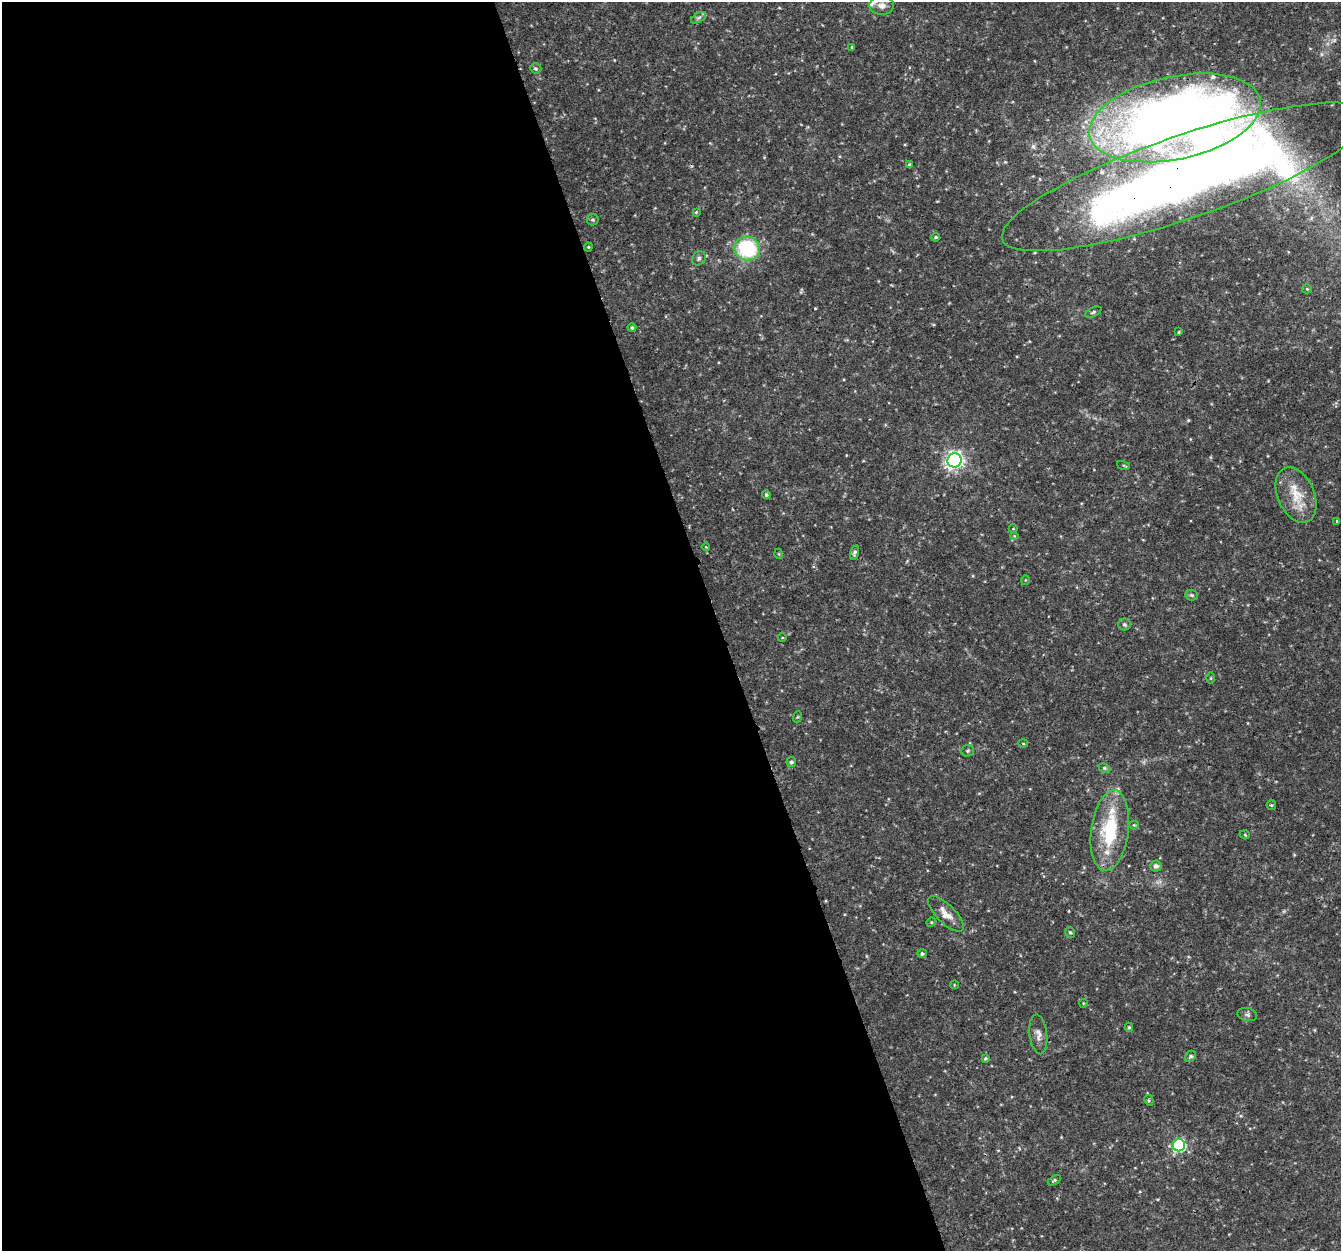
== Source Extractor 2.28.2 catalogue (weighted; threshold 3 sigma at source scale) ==
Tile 9 of 4 x 4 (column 1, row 3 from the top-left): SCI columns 5-1343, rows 1369-2617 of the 5362 x 5182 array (HDU 1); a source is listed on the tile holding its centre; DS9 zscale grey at full resolution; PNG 1343 x 1253 px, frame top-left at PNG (2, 2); each listed source drawn as its Kron ellipse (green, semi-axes under 4 px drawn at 4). Shown black and unused: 54% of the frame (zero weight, under 3 of 4 exposures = <1% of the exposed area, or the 3 px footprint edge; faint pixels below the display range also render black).
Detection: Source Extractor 2.28.2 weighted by HDU 2 'WHT'; one run over the whole footprint, this tile lists its part. Background 0.0314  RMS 0.0037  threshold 0.0167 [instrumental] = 3 sigma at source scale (4.5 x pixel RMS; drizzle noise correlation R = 1.50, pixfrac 1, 0.0396/0.0396 arcsec/px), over >= 5 px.
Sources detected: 62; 1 too faint to see at this stretch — neither listed nor drawn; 5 inside a brighter listed object's ellipse — not listed separately; the other 56 listed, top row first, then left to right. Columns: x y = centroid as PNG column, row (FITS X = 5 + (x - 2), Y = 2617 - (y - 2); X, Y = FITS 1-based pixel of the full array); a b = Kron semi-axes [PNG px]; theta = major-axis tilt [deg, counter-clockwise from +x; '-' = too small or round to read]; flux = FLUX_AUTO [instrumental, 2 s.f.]
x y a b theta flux
882 5 12 9 -3 2.6
698 18 8 4 30 0.88
852 47 4 3 - 0.38
536 68 6 5 - 0.58
1175 118 87 41 12 400
909 165 4 4 - 0.73
1185 177 194 41 19 530
696 212 4 3 - 0.39
593 220 6 6 - 0.72
936 237 4 3 - 0.58
588 247 4 4 - 0.34
747 248 13 12 - 29
699 258 7 6 - 1
1307 289 5 4 - 0.41
1093 312 9 4 25 0.75
632 328 4 4 - 0.66
1179 332 4 3 - 0.36
954 460 7 7 - 140
1123 465 6 4 -20 0.47
766 495 4 4 - 0.59
1296 495 29 18 -66 11
1337 521 3 3 - 0.61
1013 529 4 3 - 0.27
1014 536 4 4 - 0.34
706 547 4 2 - 0.33
854 553 7 4 74 0.91
779 554 5 3 - 0.34
1025 580 5 3 - 0.27
1192 595 6 5 - 0.67
1124 624 6 6 - 0.73
782 638 4 3 - 0.31
1211 678 5 3 - 0.39
797 717 6 3 70 0.4
1023 744 5 3 - 0.39
968 751 6 5 - 0.62
791 762 5 5 - 0.81
1104 768 6 4 -26 0.59
1271 805 5 5 - 0.46
1134 825 4 4 - 0.38
1110 831 40 18 82 24
1245 835 5 3 - 0.34
1156 866 5 5 - 1.4
946 914 23 9 -45 4.1
931 922 5 4 - 0.44
1070 932 5 4 - 0.65
922 954 5 4 - 0.71
954 985 4 3 - 0.25
1083 1003 4 2 - 0.26
1247 1015 10 6 -13 1
1129 1027 4 4 - 0.52
1038 1034 20 8 -83 2.7
1191 1056 6 5 - 0.85
985 1059 4 4 - 0.57
1149 1100 5 4 - 0.44
1179 1145 6 6 - 49
1054 1180 7 4 32 0.59
Overlapping masked pixels (flux is a lower limit): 2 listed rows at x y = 1175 118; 1185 177
Isophote crosses this tile's border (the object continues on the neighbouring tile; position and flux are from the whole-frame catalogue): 2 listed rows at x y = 1175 118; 1185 177